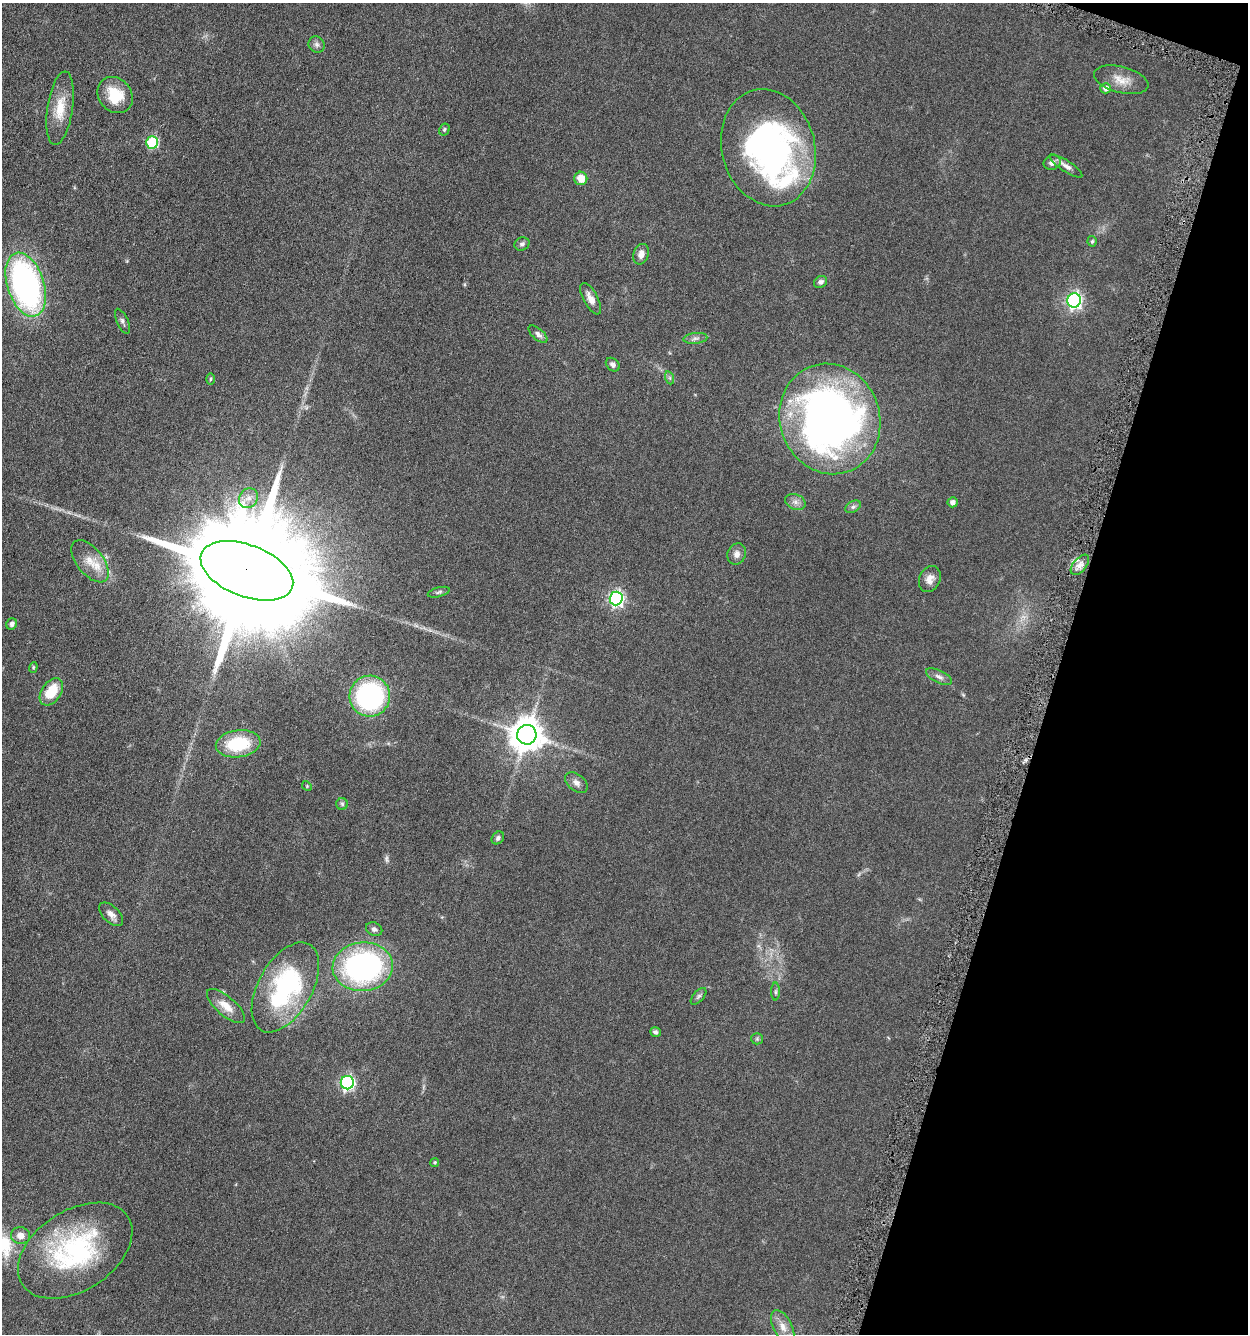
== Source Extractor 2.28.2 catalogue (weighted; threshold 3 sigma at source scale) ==
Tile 8 of 4 x 4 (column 4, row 2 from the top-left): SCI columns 3999-5244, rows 2675-4006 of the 5376 x 5350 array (HDU 1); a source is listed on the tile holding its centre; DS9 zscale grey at full resolution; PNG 1250 x 1336 px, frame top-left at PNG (2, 3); each listed source drawn as its Kron ellipse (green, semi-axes under 4 px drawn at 4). Shown black and unused: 16% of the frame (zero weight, under 3 of 6 exposures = <1% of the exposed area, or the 3 px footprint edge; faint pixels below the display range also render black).
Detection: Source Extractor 2.28.2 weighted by HDU 2 'WHT'; one run over the whole footprint, this tile lists its part. Background 0.0957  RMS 0.0067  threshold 0.0276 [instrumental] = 3 sigma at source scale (4.09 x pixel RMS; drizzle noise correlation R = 1.36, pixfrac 0.8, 0.05/0.05 arcsec/px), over >= 5 px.
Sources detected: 63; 1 too faint to see at this stretch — neither listed nor drawn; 1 inside a brighter listed object's ellipse — not listed separately; the other 61 listed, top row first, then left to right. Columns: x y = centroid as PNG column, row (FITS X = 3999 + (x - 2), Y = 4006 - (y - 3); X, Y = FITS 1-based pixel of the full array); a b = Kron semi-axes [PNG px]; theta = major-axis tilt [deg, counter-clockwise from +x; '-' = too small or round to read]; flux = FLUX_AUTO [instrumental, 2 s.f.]
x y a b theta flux
317 45 8 7 - 1.9
1121 80 28 13 -14 8.9
1106 88 5 5 - 3.1
115 95 19 16 -49 18
60 108 37 12 81 14
444 130 6 5 - 1.2
152 142 6 6 - 49
768 148 59 46 -75 190
1052 163 9 7 21 3.3
1066 166 19 5 -33 3.2
581 178 6 6 - 8
1092 241 5 4 - 1
522 244 8 6 25 1.6
641 254 10 7 71 3.7
821 282 7 5 31 2
26 285 33 18 -72 180
591 299 17 7 -61 4.8
1074 300 7 6 - 160
122 321 13 5 -66 1.9
538 334 11 5 -42 2.2
695 338 12 5 6 2.1
613 365 8 6 -43 2.2
670 378 6 4 -71 1.1
211 379 6 4 88 0.67
830 419 56 50 -71 370
248 498 10 9 - 4.2
795 502 10 7 -24 2.7
953 502 5 5 - 2.9
853 507 8 5 30 1.6
737 554 11 9 68 3.2
90 561 25 13 -52 11
1080 565 12 6 50 3.7
247 571 48 26 -21 28000
930 579 13 10 66 4.4
439 592 11 4 15 1.4
616 598 7 6 - 150
12 624 6 5 - 2.1
33 667 5 4 - 0.74
939 677 14 6 -25 2.8
51 692 15 9 56 16
370 696 20 20 - 95
527 735 10 9 - 1200
238 744 22 13 7 32
576 783 13 8 -39 3.3
307 786 5 4 - 0.63
342 804 6 5 - 1.2
498 838 7 5 51 1.6
111 914 14 8 -45 3.7
374 929 8 6 -24 2
363 967 30 24 5 150
285 987 49 27 61 85
776 992 9 4 90 1.2
698 996 10 5 48 1.5
226 1006 24 9 -41 8.2
655 1032 5 4 - 1.3
757 1039 6 6 - 1
347 1083 7 6 - 110
435 1162 4 4 - 0.84
20 1236 9 8 - 4.8
75 1251 63 40 33 91
783 1327 18 9 -62 5.9
Overlapping masked pixels (flux is a lower limit): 1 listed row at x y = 247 571